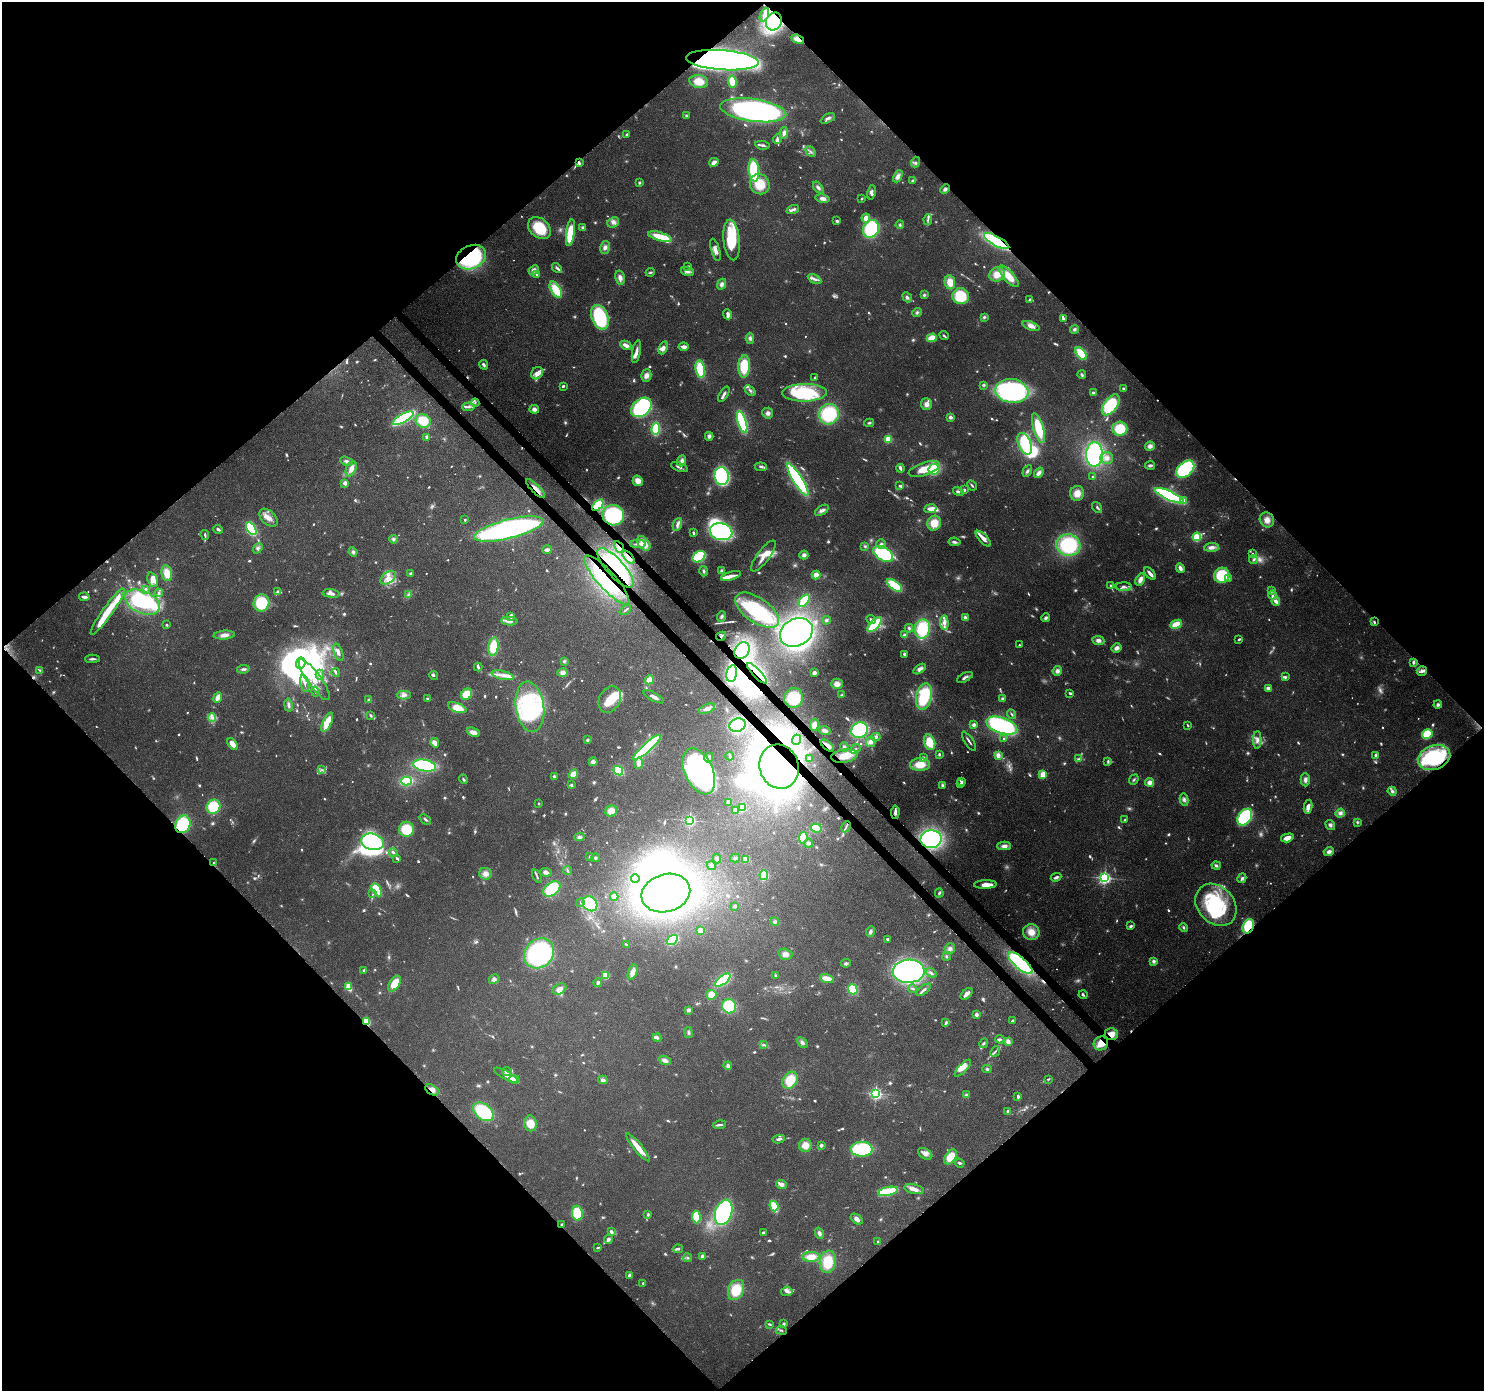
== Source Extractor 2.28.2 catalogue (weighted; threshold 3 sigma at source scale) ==
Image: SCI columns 93-6018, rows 231-5784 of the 6119 x 6080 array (HDU 1 of 3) = the unmasked area's bounding box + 8 px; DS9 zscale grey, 4 x 4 block average (1 PNG px = mean of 4 x 4 image px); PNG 1486 x 1393 px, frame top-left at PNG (2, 2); each listed source drawn as its Kron ellipse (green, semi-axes under 4 px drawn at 4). Shown black and unused: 51% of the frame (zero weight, under 3 of 4 exposures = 8% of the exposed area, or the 3 px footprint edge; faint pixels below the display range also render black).
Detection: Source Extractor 2.28.2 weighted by HDU 2 'WHT'. Background 0.122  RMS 0.0043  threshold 0.0193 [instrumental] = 3 sigma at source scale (4.5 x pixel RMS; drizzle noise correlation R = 1.50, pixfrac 1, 0.0396/0.0396 arcsec/px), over >= 5 px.
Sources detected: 1133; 104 too faint to see at this stretch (4 x 4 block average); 24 inside a brighter object's white glare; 7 cosmic-ray / hot-pixel residue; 2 long thin detections or spike segments (spike, bleed or trail) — neither listed nor drawn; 21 coinciding with a brighter row at this scale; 111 inside a brighter listed object's ellipse — not listed separately; of the other 864, all 500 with FLUX_AUTO >= 3.53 (the completeness limit of this list) listed and drawn (364 fainter detections not listed), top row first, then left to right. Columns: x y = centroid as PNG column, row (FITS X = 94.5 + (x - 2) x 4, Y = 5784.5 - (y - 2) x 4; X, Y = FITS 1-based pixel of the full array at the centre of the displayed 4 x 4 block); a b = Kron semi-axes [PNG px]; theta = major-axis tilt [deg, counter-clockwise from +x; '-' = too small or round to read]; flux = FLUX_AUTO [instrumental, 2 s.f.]
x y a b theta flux
764 15 7 3 67 14
774 22 9 7 58 490
798 39 6 3 -21 22
722 60 36 10 -4 1900
699 81 9 6 -11 53
732 81 6 4 -82 34
753 110 33 11 -8 870
686 116 3 3 - 4
828 118 8 3 28 9.5
784 133 6 4 81 9.6
627 134 3 2 - 5
777 139 5 3 - 5.7
762 145 7 2 -9 7.7
811 152 6 2 -45 5.5
714 162 5 3 - 16
915 162 5 3 - 5.5
579 163 4 2 - 6.7
754 170 11 5 -84 150
898 176 6 4 64 14
913 181 3 2 - 6.8
639 183 3 3 - 3.9
760 184 10 9 - 74
818 188 7 3 -52 8.5
945 189 5 3 - 8.7
871 192 7 4 78 8.7
823 198 7 4 -11 13
862 199 3 2 - 4
793 210 6 3 16 7.5
866 218 4 4 - 20
928 219 5 2 - 7.5
837 221 3 2 - 8.3
613 222 6 5 - 12
900 225 4 3 - 4.3
539 228 13 9 -41 100
583 228 3 2 - 10
871 229 9 7 63 190
570 233 13 4 83 120
660 237 12 4 -17 76
732 240 20 8 -84 130
997 241 14 5 -29 350
605 247 7 4 78 11
715 250 11 4 -74 16
471 257 15 11 26 320
688 266 3 2 - 3.7
557 268 6 3 -49 7.3
534 270 5 4 - 13
688 271 7 3 -17 10
650 272 4 2 - 4.5
997 274 8 7 - 34
537 275 4 3 - 8.3
1009 276 13 5 -48 51
620 278 7 5 -76 14
815 279 7 3 -28 10
950 282 7 5 -80 38
722 284 6 4 63 11
556 290 9 4 -58 71
924 295 4 3 - 4.6
961 296 8 8 - 100
907 297 5 3 - 7.1
1030 300 4 3 - 4.4
917 312 4 3 - 5.2
728 314 5 3 - 12
600 317 13 8 -69 200
984 317 4 3 - 4.9
1063 319 2 2 - 6.6
1031 326 9 4 -21 21
1074 329 4 3 - 6
944 336 5 2 - 4.7
750 338 5 4 - 7.9
932 338 5 3 - 45
626 345 6 3 -27 18
684 347 5 2 - 24
663 348 7 4 68 14
636 352 11 3 80 15
1081 353 7 4 -53 89
484 365 5 3 - 6.9
744 366 11 6 86 97
700 369 9 4 -81 110
537 373 6 5 - 17
646 375 6 5 - 16
1082 375 4 3 - 5.6
815 378 2 2 - 9.2
983 385 4 3 - 4.1
563 386 2 2 - 7.3
1124 389 3 3 - 4.3
750 390 6 3 -41 8.1
1012 391 16 12 -8 580
805 393 22 9 1 200
1094 393 4 2 - 10
724 394 8 3 58 8.2
475 403 4 2 - 4.3
926 404 6 5 - 16
1111 405 12 6 53 190
468 407 6 3 3 8.1
641 407 11 8 40 450
534 409 4 4 - 13
768 413 5 5 - 10
829 414 10 10 - 170
950 417 4 3 - 7.7
403 418 11 4 29 260
423 421 8 6 -25 94
742 422 11 4 -73 200
869 423 5 3 - 4.5
1038 428 15 5 -74 93
656 429 6 3 87 140
1120 429 7 7 - 82
709 436 4 4 - 9.2
427 437 2 2 - 38
888 439 2 2 - 190
1025 444 11 6 -67 110
1150 446 5 4 - 14
1094 454 12 8 89 350
1107 458 6 5 - 16
346 461 7 4 -23 9.4
682 461 6 4 69 11
1150 465 5 3 - 6.9
679 467 9 3 -22 8.1
761 467 6 3 -6 6.9
900 468 4 2 - 9.3
351 469 8 5 66 21
924 469 16 6 18 55
934 469 5 5 - 100
1185 469 10 7 41 270
1027 471 6 3 59 7.2
1039 473 6 3 53 14
722 476 9 7 -82 300
1092 476 2 2 - 3.8
798 479 19 4 -58 390
638 481 5 5 - 25
345 483 2 2 - 49
972 485 5 2 - 4.5
900 486 3 2 - 4.8
536 489 13 3 -45 21
964 490 2 2 - 6.1
958 491 5 3 - 6
1077 493 7 7 - 30
1169 496 16 4 -25 460
1184 500 2 2 - 18
598 505 7 4 45 110
1097 508 6 3 -55 5.7
930 509 6 4 8 16
822 510 8 4 32 11
613 515 11 10 - 200
268 518 11 6 -44 23
465 520 2 2 - 4.2
1267 520 8 7 - 22
934 523 7 7 - 46
677 524 7 3 68 12
218 529 5 3 - 7
251 529 7 4 -58 180
509 529 35 9 14 870
721 532 11 8 -14 350
693 533 3 2 - 4.8
205 535 5 2 - 5.9
1197 537 4 3 - 100
394 539 4 3 - 6.4
983 539 10 3 -47 22
954 542 6 3 -8 7.3
644 543 8 5 -53 43
638 544 8 2 0 8.2
881 544 5 4 - 9.5
1068 545 12 10 -15 230
865 546 4 3 - 4.1
619 547 6 2 -61 5.7
1211 547 7 4 3 16
258 548 6 3 49 7.1
547 550 5 2 - 14
353 552 4 4 - 7.9
1253 553 3 2 - 3.5
883 554 11 6 -31 380
804 555 4 4 - 11
763 556 19 6 53 30
629 557 8 2 -49 11
699 557 7 5 32 210
1254 559 4 3 - 6.1
616 568 25 9 -48 220
1180 568 5 3 - 14
704 571 5 3 - 6.1
722 571 4 3 - 6
167 573 8 5 -81 37
411 573 3 2 - 5.4
1150 574 7 2 -48 16
816 575 4 4 - 22
1222 575 8 7 - 140
731 576 10 3 16 24
388 578 8 5 37 20
1228 579 3 3 - 4.4
153 580 7 5 -67 22
607 580 32 9 -48 160
1140 580 6 3 63 19
894 585 9 4 -37 110
1111 585 3 2 - 4.3
1124 587 8 3 -1 11
146 589 4 3 - 5.7
277 591 3 2 - 5.1
1272 591 4 3 - 4.7
159 593 4 3 - 5.7
331 594 8 3 -8 14
408 595 3 3 - 3.8
1273 595 4 3 - 6.5
84 597 5 2 - 12
804 601 7 3 51 130
1276 601 4 2 - 15
142 602 18 11 -25 320
262 603 8 8 - 120
625 610 6 2 37 3.7
757 610 25 12 -34 230
107 612 28 5 54 91
511 616 3 3 - 12
722 616 5 3 - 6.3
965 618 3 2 - 16
1046 618 4 3 - 7.2
871 619 5 3 - 8.3
826 620 4 3 - 4.4
509 621 8 3 -4 15
1374 622 3 2 - 4.5
944 623 7 4 -85 15
1176 624 6 4 23 47
166 625 2 2 - 4.7
875 625 9 4 46 140
909 628 4 3 - 5.1
922 629 9 7 82 130
796 632 17 13 27 760
224 635 11 4 4 19
904 635 4 3 - 6.5
721 636 5 3 - 7.6
1239 639 3 2 - 4
1098 640 6 4 -8 12
1019 645 2 2 - 4.9
493 647 9 5 82 78
1116 648 5 4 - 12
742 651 9 7 57 330
338 652 9 3 -71 12
904 654 3 2 - 7.6
92 659 7 2 2 7.6
564 661 4 3 - 4.8
1413 662 3 2 - 7.8
301 663 5 4 - 630
478 667 4 2 - 9.8
243 669 6 3 7 7.7
920 669 7 4 34 13
39 670 4 2 - 3.8
1057 671 5 4 - 11
1422 671 5 4 - 9.5
336 672 4 2 - 5.9
563 673 5 4 - 17
732 673 9 5 78 310
757 673 14 4 -45 28
814 673 4 3 - 11
320 675 5 2 - 4.7
434 675 4 3 - 3.9
502 675 11 4 -13 18
965 677 8 3 28 9
1285 677 3 2 - 6.7
314 680 25 7 -54 52
649 680 5 4 - 26
305 683 9 2 -77 7.3
837 684 6 5 - 20
1268 688 4 3 - 6.8
315 692 5 2 - 5.6
1070 693 3 2 - 6.2
467 694 6 5 - 51
404 695 7 4 -1 12
841 695 3 2 - 4
924 696 13 7 78 180
218 697 5 3 - 21
654 697 11 3 -28 14
794 698 10 9 - 90
427 699 3 3 - 4.9
610 699 14 10 61 49
1002 699 4 3 - 5.1
369 700 3 3 - 6.8
288 705 6 2 -79 6.1
1438 705 4 4 - 7.6
530 707 25 14 -82 320
457 708 10 4 -20 45
707 709 9 4 22 16
1011 714 5 2 - 3.9
371 715 4 3 - 4.2
212 717 4 3 - 8.1
327 722 10 3 65 57
737 725 8 6 18 240
814 725 6 4 81 21
973 725 2 2 - 42
1188 725 3 2 - 3.6
1002 726 16 8 -19 410
859 730 8 7 - 260
825 731 6 3 -22 10
473 732 7 4 -24 19
1427 734 5 5 - 71
876 737 4 3 - 7.2
1004 739 2 2 - 3.7
587 740 2 2 - 6.6
796 740 5 4 - 10
1257 740 9 4 88 14
969 741 11 2 -56 8.6
871 742 5 4 - 13
929 742 8 5 -70 67
435 743 5 3 - 16
233 744 7 3 -52 23
827 745 8 2 -39 17
647 747 18 3 42 430
844 747 4 3 - 5.7
856 749 6 2 40 5.8
939 754 4 3 - 4.2
1375 755 3 2 - 5.9
730 756 4 3 - 4
844 756 13 6 9 48
998 756 2 2 - 37
709 757 5 4 - 7.8
1434 757 17 12 20 180
809 758 2 2 - 4.7
923 758 4 3 - 7.1
1078 759 4 2 - 3.6
1108 761 4 3 - 4.8
593 762 4 4 - 12
639 763 6 4 82 17
920 764 10 6 1 50
425 765 11 6 -10 250
779 767 22 19 -70 1400
322 770 4 2 - 4.2
618 771 5 4 - 120
699 771 24 14 -65 470
573 774 5 4 - 31
1043 775 4 3 - 38
554 776 4 3 - 4.9
463 779 5 2 - 4.1
1134 780 5 2 - 4.4
1305 780 6 4 -89 11
407 781 5 3 - 160
961 781 4 2 - 8.4
1150 782 4 4 - 16
961 784 4 3 - 5
571 785 4 3 - 3.8
942 785 4 3 - 6.6
1392 791 4 4 - 7.1
1184 800 6 4 -79 8.9
538 803 2 2 - 4.9
728 803 4 3 - 8
213 807 7 6 - 100
742 807 4 3 - 48
1308 807 7 4 80 19
735 810 3 3 - 24
611 811 6 5 - 37
895 812 7 3 87 9.4
1340 813 5 4 - 12
1245 817 9 6 54 250
425 819 6 2 -38 5.3
690 820 2 2 - 500
1125 820 3 2 - 4.7
1357 822 3 3 - 4.5
183 824 9 7 69 170
1330 825 5 4 - 8.1
846 827 6 2 64 4.8
816 828 5 4 - 52
406 829 7 7 - 82
579 837 5 3 - 6.9
803 838 6 4 82 67
1287 838 6 3 16 26
931 839 10 9 - 430
372 842 11 8 -12 390
809 843 5 4 - 8.4
1004 846 7 4 1 15
1329 852 5 4 - 12
393 853 4 2 - 8
590 857 2 2 - 16
397 858 3 2 - 3.6
595 858 4 3 - 4.1
717 858 5 3 - 8
735 858 5 3 - 5.4
746 859 4 3 - 34
214 863 2 2 - 11
712 866 5 4 - 7.1
1216 866 5 3 - 6.3
567 870 4 2 - 3.8
546 872 6 4 -10 9.8
485 874 6 6 - 18
764 875 5 3 - 100
537 876 7 2 -62 4.6
1056 877 5 2 - 10
635 878 4 2 - 4.1
1104 878 2 2 - 760
1242 878 5 3 - 7.2
985 885 11 3 1 31
552 889 10 6 38 120
377 890 7 4 -60 100
666 893 25 19 16 1300
939 893 4 3 - 4.5
373 894 3 2 - 3.6
614 897 4 4 - 14
581 902 3 2 - 3.6
590 904 8 6 -47 160
1216 905 23 18 -48 230
735 906 3 3 - 5.9
775 922 4 3 - 5.6
1131 926 4 3 - 5.8
1248 926 7 5 66 120
1183 927 4 3 - 5
700 931 3 3 - 42
870 932 5 3 - 7.6
1031 932 8 8 - 35
887 939 3 3 - 4.5
672 940 6 3 33 140
626 944 3 2 - 5.1
950 949 5 5 - 9.2
539 953 16 14 44 530
785 954 7 5 -16 17
946 956 4 2 - 3.6
1154 961 3 3 - 9
846 963 5 4 - 6.4
1020 963 15 5 -41 330
364 971 3 2 - 7.4
909 971 16 11 2 780
633 972 8 4 70 21
931 973 6 3 -35 7.5
605 975 3 3 - 56
776 975 3 2 - 6.7
494 979 5 4 - 9.6
827 979 7 3 -17 30
723 980 9 4 38 140
598 982 4 3 - 5.9
395 984 9 5 57 55
349 987 3 2 - 100
559 989 7 5 28 16
853 989 5 4 - 88
913 989 4 2 - 5
924 990 8 2 38 11
967 994 7 3 41 19
711 995 5 5 - 29
1083 995 4 2 - 5.5
729 1006 7 7 - 120
688 1010 4 4 - 7.4
976 1014 2 2 - 39
1013 1021 4 2 - 9.4
366 1022 4 2 - 56
946 1023 3 2 - 7.1
688 1033 5 3 - 6.2
1111 1034 6 6 - 31
657 1038 4 3 - 5.6
1000 1039 4 3 - 6.2
802 1042 6 4 -42 8.3
1008 1042 4 3 - 12
984 1043 5 3 - 5.1
1101 1043 7 6 - 36
764 1045 4 3 - 4.5
995 1051 5 2 - 5.2
665 1060 6 4 -20 14
728 1066 4 4 - 9.5
963 1068 11 3 46 27
987 1069 4 3 - 4.4
507 1072 5 3 - 13
506 1075 13 2 -29 21
514 1079 5 3 - 22
1048 1079 3 2 - 3.6
603 1080 4 2 - 12
790 1080 9 7 59 78
432 1090 7 4 -31 16
876 1094 2 2 - 590
966 1095 4 3 - 4.7
1018 1096 2 2 - 11
1008 1111 2 2 - 18
483 1112 11 7 -38 200
530 1123 8 6 -80 43
719 1125 6 2 8 8.2
779 1139 6 2 9 10
805 1145 6 6 - 30
821 1145 4 3 - 6.4
638 1147 17 3 -51 45
862 1149 11 7 -1 170
925 1154 8 5 -31 17
950 1157 8 5 55 51
960 1163 5 3 - 4.4
781 1184 5 4 - 12
914 1189 10 5 -12 20
888 1191 10 3 12 210
774 1206 5 4 - 47
724 1212 13 8 72 380
577 1213 7 5 -82 120
648 1214 4 3 - 4.9
696 1217 6 3 -87 78
857 1219 7 4 -38 14
562 1225 3 2 - 4.6
611 1232 3 2 - 10
763 1233 3 2 - 5.5
819 1233 6 4 -69 9.4
608 1239 5 4 - 7.9
878 1242 2 2 - 4.9
598 1248 3 2 - 4.2
678 1249 5 2 - 9.4
702 1256 4 3 - 5.1
811 1257 8 5 2 36
688 1258 4 2 - 3.9
828 1262 11 8 80 83
629 1275 4 3 - 7.9
643 1283 2 2 - 6.6
736 1290 10 7 66 80
787 1291 5 5 - 8.6
769 1324 4 2 - 4.2
784 1324 3 3 - 5.3
781 1330 5 2 - 4.9
Overlapping masked pixels (flux is a lower limit): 34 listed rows (the first 20) at x y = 774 22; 798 39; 722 60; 753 110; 579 163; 997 241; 471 257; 536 489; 598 505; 613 515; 619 547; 629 557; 616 568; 607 580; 1374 622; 721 636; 742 651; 732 673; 757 673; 737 725